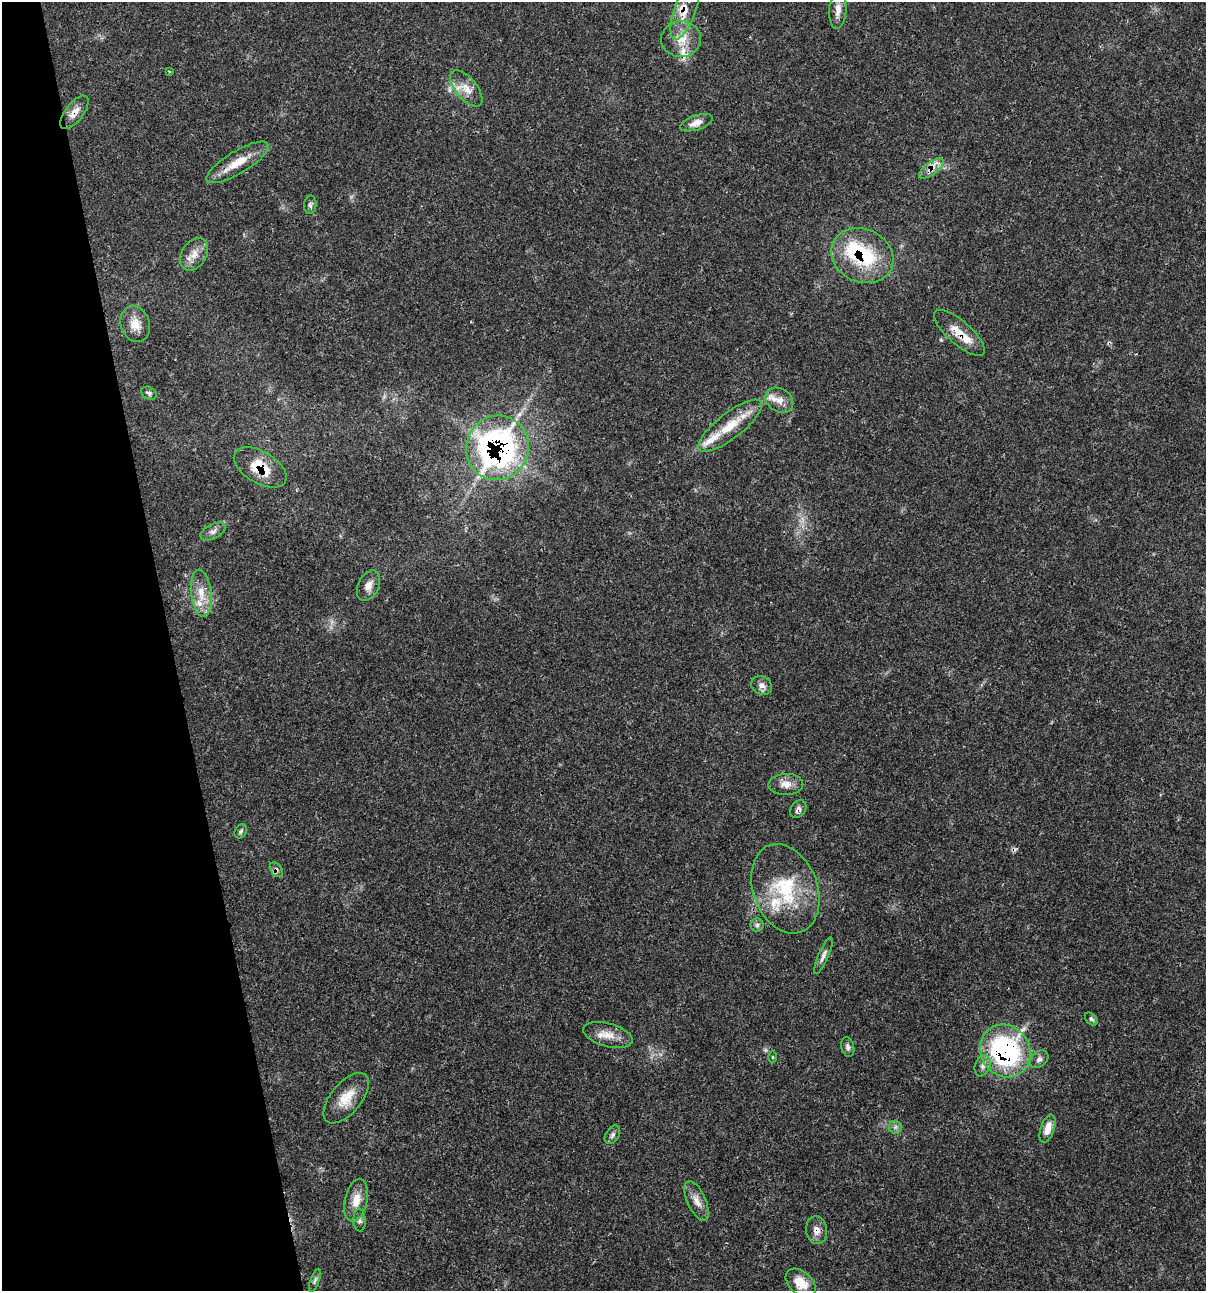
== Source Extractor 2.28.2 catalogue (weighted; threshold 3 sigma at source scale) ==
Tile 5 of 4 x 4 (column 1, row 2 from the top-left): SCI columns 101-1304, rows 2583-3871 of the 4963 x 5162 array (HDU 1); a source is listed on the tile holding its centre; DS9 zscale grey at full resolution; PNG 1208 x 1293 px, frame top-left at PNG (2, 2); each listed source drawn as its Kron ellipse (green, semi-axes under 4 px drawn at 4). Shown black and unused: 14% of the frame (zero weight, under 3 of 4 exposures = <1% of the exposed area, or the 3 px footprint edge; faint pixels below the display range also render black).
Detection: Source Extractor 2.28.2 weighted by HDU 2 'WHT'; one run over the whole footprint, this tile lists its part. Background 0.0314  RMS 0.002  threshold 0.0091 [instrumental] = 3 sigma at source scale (4.5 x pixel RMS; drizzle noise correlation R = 1.50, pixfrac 1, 0.0396/0.0396 arcsec/px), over >= 5 px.
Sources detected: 54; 1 cosmic-ray / hot-pixel residue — neither listed nor drawn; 6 inside a brighter listed object's ellipse — not listed separately; the other 47 listed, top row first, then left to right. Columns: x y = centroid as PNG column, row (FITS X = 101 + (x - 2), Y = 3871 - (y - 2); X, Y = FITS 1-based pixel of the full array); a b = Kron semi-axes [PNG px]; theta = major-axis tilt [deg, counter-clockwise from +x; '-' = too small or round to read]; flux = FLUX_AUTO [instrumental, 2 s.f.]
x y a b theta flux
685 10 31 10 70 3.4
838 10 19 8 86 1.7
681 39 20 18 3 3.8
169 71 4 3 - 0.16
466 89 21 10 -51 2.7
74 112 20 9 52 1.9
696 123 17 7 18 1.7
238 162 36 11 31 4.3
931 168 14 6 37 1.6
310 205 9 6 86 0.56
194 254 17 12 57 2.4
862 256 32 26 -25 16
135 324 18 14 -71 2.9
959 333 32 11 -41 3.7
149 393 8 6 -32 0.48
779 400 15 11 -33 2.2
730 426 39 12 38 6.2
497 448 33 31 64 71
260 467 29 16 -30 6
213 531 14 7 28 1
368 586 16 10 63 1.6
201 593 24 10 -83 3.3
762 685 10 9 - 1
786 784 17 10 1 2
798 809 10 7 54 0.78
241 831 7 5 57 0.44
276 870 8 5 -52 0.56
785 889 46 32 -69 15
757 925 6 6 - 0.55
823 956 20 5 66 0.94
1091 1019 7 5 -45 0.45
608 1035 25 11 -15 2.8
848 1047 10 6 -77 0.66
1005 1051 27 24 -57 42
772 1057 5 3 - 0.19
1039 1059 10 7 39 0.81
983 1066 11 7 69 0.95
346 1098 30 15 50 4.4
895 1127 7 6 - 0.55
1048 1129 15 7 72 2.2
612 1135 10 6 58 0.65
356 1200 22 11 78 2.9
697 1201 21 9 -66 2
360 1220 11 6 -86 0.67
817 1230 14 10 -82 1.6
315 1280 12 4 70 0.52
801 1283 17 11 -41 3.4
Overlapping masked pixels (flux is a lower limit): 12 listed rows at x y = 685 10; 74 112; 238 162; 931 168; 862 256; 959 333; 497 448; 260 467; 798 809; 276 870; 1005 1051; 817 1230